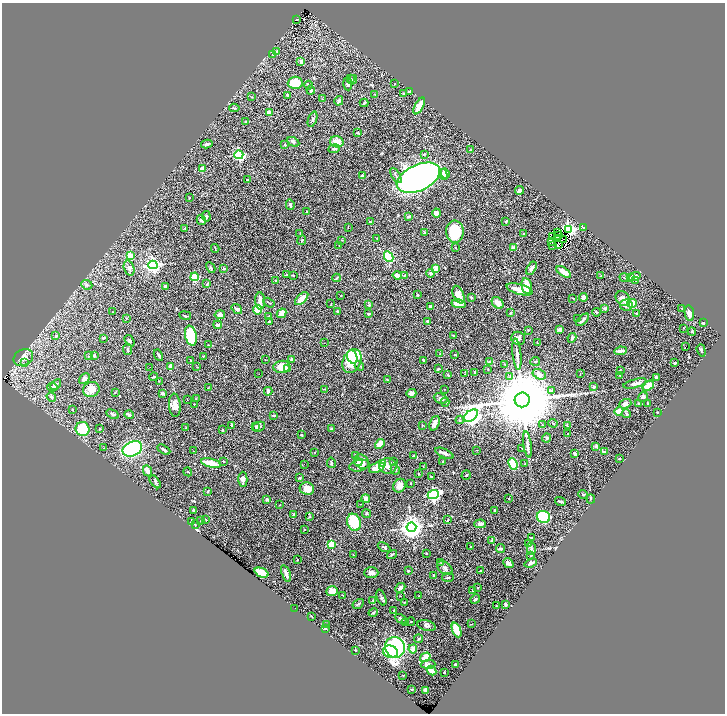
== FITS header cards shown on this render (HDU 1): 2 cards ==
NAXIS1  =                 1445
NAXIS2  =                 1423

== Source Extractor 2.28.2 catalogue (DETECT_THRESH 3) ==
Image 1445 x 1423 px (HDU 1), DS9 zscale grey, zoomed out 1/2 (1 PNG px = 2 x 2 image px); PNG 727 x 716 px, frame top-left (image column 1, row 1422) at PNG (2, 3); each listed source drawn as its Kron ellipse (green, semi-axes under 4 px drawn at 4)
Background 0.565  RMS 0.027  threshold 0.0799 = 3 sigma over >= 5 px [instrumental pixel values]
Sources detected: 408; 28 cannot appear on this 1/2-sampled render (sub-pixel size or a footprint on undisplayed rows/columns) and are neither listed nor drawn; the other 380 listed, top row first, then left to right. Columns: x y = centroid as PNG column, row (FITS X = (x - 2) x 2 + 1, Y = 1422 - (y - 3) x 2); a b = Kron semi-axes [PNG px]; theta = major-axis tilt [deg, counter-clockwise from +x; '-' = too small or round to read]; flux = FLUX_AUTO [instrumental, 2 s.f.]
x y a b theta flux
296 19 3 1 - 2.8
277 51 2 2 - 2.8
272 54 3 3 - 3.2
301 62 3 3 - 17
350 79 4 3 - 8.5
353 80 5 3 - 7.5
295 83 7 6 - 100
395 83 3 2 - 2.1
348 84 7 4 -87 17
308 85 4 3 - 11
311 90 4 3 - 7.9
409 91 3 3 - 3.9
375 94 3 2 - 2.3
404 94 4 3 - 4.7
288 95 3 3 - 6.1
252 97 2 2 - 2.5
322 99 3 2 - 2.8
339 101 5 3 - 19
364 103 4 3 - 6.2
419 106 9 4 61 92
234 108 5 2 - 5.2
269 112 2 2 - 60
313 119 8 3 69 9.9
246 122 3 1 - 1.9
358 133 4 3 - 3.9
293 142 6 4 -29 9.6
337 142 7 5 -15 53
207 144 6 3 11 14
285 145 4 3 - 7.9
334 149 6 3 8 11
470 150 3 2 - 5.5
424 154 4 3 - 5.1
239 155 4 4 - 570
202 169 4 3 - 43
445 173 5 4 - 28
443 175 5 3 - 17
362 176 3 2 - 6.2
396 176 8 3 -59 11
418 178 23 13 25 3300
247 180 2 2 - 3.7
520 190 4 3 - 14
190 198 2 2 - 2
290 205 5 3 - 8.7
306 212 3 2 - 5.2
437 213 4 4 - 30
206 216 5 3 - 10
408 216 2 2 - 10
201 220 5 3 - 14
370 222 3 2 - 5
506 222 2 2 - 6.2
348 227 3 2 - 2
583 227 3 3 - 4.9
185 228 2 2 - 3.4
568 229 4 3 - 1200
425 232 3 2 - 4.3
455 232 11 9 -85 210
300 233 2 2 - 3.3
524 233 2 2 - 4.4
557 233 2 1 - 1.4
553 236 2 1 - 2.7
558 236 2 1 - 2
376 239 2 2 - 1.6
558 239 2 1 - 1.6
564 239 2 1 - 1
302 240 5 3 - 5.4
342 240 4 2 - 2.6
552 242 3 2 - 4.2
339 245 3 1 - 1.4
552 245 2 1 - 2
558 245 2 1 - 0.74
455 247 3 2 - 2.2
215 248 4 2 - 3.5
513 248 4 3 - 32
130 256 4 3 - 120
389 257 6 4 -61 170
153 265 4 4 - 1400
129 268 7 5 -73 22
211 268 5 3 - 5.8
436 268 2 2 - 88
531 268 7 4 58 15
224 269 3 3 - 5.8
564 272 8 3 -32 67
430 273 4 3 - 6.2
286 275 3 2 - 4.9
293 275 2 2 - 4.6
397 275 4 3 - 38
404 275 3 2 - 2.3
600 276 2 2 - 1.6
195 277 4 3 - 150
624 277 4 3 - 5.1
635 277 6 4 19 25
337 278 4 3 - 4.5
630 278 4 4 - 38
635 280 4 2 - 4.1
276 281 3 3 - 4.6
207 284 2 2 - 5.5
87 285 6 4 -23 10
527 286 8 5 -79 85
165 287 3 3 - 13
520 289 13 5 -15 110
417 295 3 3 - 3.3
458 295 9 5 -67 43
341 296 2 2 - 2.1
471 297 3 2 - 5.9
583 297 4 3 - 28
573 298 4 2 - 2.8
302 299 8 3 43 52
623 299 8 6 -46 23
260 301 8 5 -87 35
269 303 6 2 -32 4.2
498 303 7 5 -44 32
632 303 5 3 - 89
331 304 2 1 - 1.3
459 304 7 4 -10 57
369 305 3 3 - 6.5
626 305 6 5 - 27
430 307 3 3 - 11
605 308 4 3 - 11
682 308 2 2 - 2
237 309 6 3 -38 15
258 310 4 4 - 110
337 311 3 3 - 3.5
113 312 3 2 - 1.6
597 312 4 3 - 6.2
282 313 5 4 - 65
510 313 4 3 - 5.1
636 313 3 2 - 4
689 313 8 4 -80 28
369 314 3 3 - 4.9
220 315 5 3 - 15
185 316 6 1 -9 5.9
269 316 4 3 - 6.8
126 318 3 2 - 1.7
577 319 2 2 - 1.9
583 320 8 3 45 15
428 321 4 4 - 10
269 322 3 3 - 14
703 323 4 3 - 6.8
218 325 4 2 - 17
683 328 2 2 - 2.8
528 330 3 3 - 2.8
560 330 3 3 - 18
692 332 4 2 - 5.8
56 336 4 3 - 7
191 336 10 5 -78 280
454 336 2 2 - 3.7
103 338 3 2 - 4.6
518 338 7 6 - 24
572 338 5 3 - 13
130 341 6 3 -55 6.7
537 342 2 1 - 1.9
324 343 2 1 - 1.4
208 345 2 2 - 1.9
686 347 2 1 - 22
127 349 6 3 -83 11
701 350 6 2 -72 6.8
620 351 6 3 7 26
440 354 4 2 - 2.6
517 354 16 3 -84 21
94 355 3 2 - 6.7
158 355 6 2 -62 8.7
455 355 3 2 - 2.9
89 356 3 2 - 2
203 356 2 2 - 3.4
352 357 7 5 -70 83
23 358 10 8 30 30
265 359 2 1 - 2.2
291 359 3 3 - 5.2
191 360 2 2 - 2.1
423 360 2 2 - 5.5
352 361 12 9 66 230
535 361 5 3 - 7.5
490 362 3 3 - 15
24 363 4 2 - 3.1
675 363 3 2 - 6
504 364 3 2 - 2.7
171 366 3 3 - 47
359 366 5 3 - 5.6
150 367 2 1 - 1.1
197 367 3 2 - 2.1
282 367 8 6 5 73
288 369 2 2 - 38
438 369 4 2 - 4.5
488 369 3 1 - 2
620 370 3 2 - 2
475 372 3 3 - 7.8
259 374 2 1 - 3.6
465 374 3 2 - 1.6
539 374 7 5 -29 35
580 374 2 2 - 1.7
447 375 3 2 - 4.2
620 375 2 2 - 2.5
154 377 4 2 - 6.7
510 377 3 2 - 3.4
84 378 6 4 44 21
656 378 3 3 - 7.1
387 380 4 3 - 4.1
159 381 2 2 - 1.5
635 384 12 3 14 26
56 385 6 4 41 15
648 386 6 3 40 86
52 387 5 3 - 9.1
594 387 3 3 - 7.7
208 388 2 1 - 1.7
91 389 8 7 - 60
325 389 3 3 - 3.5
444 389 2 2 - 2.9
552 390 3 3 - 4.2
268 391 4 3 - 19
115 392 3 2 - 2.5
163 393 3 2 - 9
411 393 5 3 - 28
51 397 5 4 - 9.2
643 397 5 4 - 9.7
196 399 3 2 - 2.2
441 399 7 5 -24 16
187 400 2 1 - 1.3
522 400 7 7 - 85000
445 402 4 3 - 4.4
639 403 3 2 - 3.5
194 404 2 2 - 1.8
625 404 6 4 20 16
647 404 4 2 - 3.5
175 405 11 6 -85 36
72 410 3 2 - 5.7
619 411 4 4 - 46
657 412 2 2 - 6.2
113 414 6 4 -28 9.8
626 414 4 3 - 4.6
129 415 4 3 - 11
274 416 4 3 - 5.8
471 416 8 5 37 3500
460 420 4 3 - 6.6
435 423 7 4 67 23
553 423 5 3 - 4.5
232 425 3 3 - 4
423 425 3 2 - 2.4
542 425 2 2 - 3.3
567 426 4 2 - 3.2
186 427 2 2 - 2.1
256 427 4 3 - 5.3
259 427 6 4 26 13
82 429 7 7 - 160
99 429 3 2 - 2.7
332 429 3 3 - 12
223 430 3 3 - 5.2
567 434 2 2 - 2.5
302 435 2 2 - 4.3
546 438 4 4 - 6.7
380 444 5 3 - 86
527 444 13 3 -81 18
596 446 3 3 - 17
103 448 3 2 - 1.9
522 448 4 2 - 2.5
132 449 10 7 25 600
164 450 7 3 -30 11
477 450 3 2 - 2
193 451 2 2 - 1.9
315 452 2 2 - 1.9
604 452 4 3 - 8.1
444 453 10 3 -25 17
575 453 3 3 - 15
356 456 3 3 - 38
414 456 2 2 - 17
619 459 2 2 - 4.3
223 461 2 2 - 3.5
442 461 2 2 - 5
358 462 4 4 - 20
361 462 8 6 -42 49
394 462 2 2 - 2.3
211 463 10 3 -13 89
331 463 5 3 - 9.5
383 463 3 3 - 240
304 464 2 1 - 4.3
513 464 6 4 -67 210
525 464 4 3 - 4.1
359 466 10 5 12 24
388 466 8 8 - 25
423 467 3 2 - 1.8
377 468 8 5 20 73
395 469 5 4 - 8.2
147 471 6 3 -64 28
188 472 4 2 - 3.1
418 474 3 2 - 3.4
466 475 5 3 - 6.5
431 476 3 2 - 3.9
300 478 3 2 - 3.7
243 479 7 4 89 21
155 482 7 3 -51 8
410 484 2 2 - 2
400 486 7 6 - 34
307 489 7 6 - 44
208 491 3 2 - 4.7
433 494 6 4 24 920
583 494 4 2 - 4.1
267 499 3 3 - 10
366 499 4 3 - 24
509 499 3 2 - 2.1
591 499 4 3 - 4.7
560 501 6 3 -14 8.1
360 504 2 1 - 1.3
279 505 3 1 - 2.2
194 510 4 3 - 7.6
495 510 2 2 - 6.8
366 514 4 3 - 5.6
294 515 2 2 - 46
310 516 4 3 - 4.5
543 517 7 6 - 530
205 519 3 2 - 2.7
448 520 3 2 - 2.7
192 521 3 2 - 7.7
201 521 2 2 - 2.7
354 522 9 6 -69 170
480 524 6 4 1 18
195 525 3 2 - 2.7
411 527 5 5 - 4400
304 529 2 1 - 2.1
532 538 3 2 - 5.4
492 541 4 3 - 13
529 543 4 3 - 5
332 545 3 3 - 190
384 547 7 3 -29 7.3
471 547 2 1 - 2.7
531 548 6 4 -89 12
500 549 4 3 - 12
426 553 2 2 - 4.3
392 554 5 2 - 4.4
353 555 2 1 - 1.6
531 556 3 3 - 4.6
297 560 2 2 - 2.3
441 563 3 2 - 2.6
508 563 5 3 - 16
531 563 6 3 22 17
445 568 9 5 -35 18
408 571 2 2 - 5.5
480 571 2 2 - 7.2
261 573 7 4 -24 110
286 573 9 3 -70 31
371 573 7 5 -1 18
434 575 4 2 - 3.4
448 577 6 3 6 7.1
400 588 5 3 - 18
478 588 3 2 - 2.3
332 591 6 4 18 71
473 591 3 3 - 4.1
343 595 3 2 - 2.4
400 596 2 2 - 2.2
418 596 2 1 - 1.2
381 598 8 3 -68 8
475 599 5 4 - 8.9
373 600 2 2 - 1.8
404 602 3 2 - 2.1
358 604 6 3 32 6.2
505 604 4 2 - 7.1
496 606 2 1 - 1.9
295 608 2 1 - 180
394 610 2 2 - 5
373 613 5 3 - 5.6
311 616 2 1 - 2.6
401 619 7 3 -28 12
410 622 5 2 - 3.8
405 623 4 2 - 3.8
471 624 3 2 - 2.7
326 625 2 1 - 1.5
426 626 9 5 -14 13
326 628 3 2 - 3
457 630 8 3 -68 100
419 639 4 3 - 6.1
395 647 10 10 - 850
413 649 4 3 - 39
355 650 2 2 - 2.5
390 652 7 6 - 240
425 657 5 4 - 100
428 664 7 4 3 19
455 664 2 2 - 7.9
432 670 5 4 - 22
444 672 2 2 - 4.2
403 675 2 2 - 2.1
412 689 2 2 - 3.5
426 690 3 2 - 16
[28 sub-pixel or undisplayed-footprint detections neither listed nor drawn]